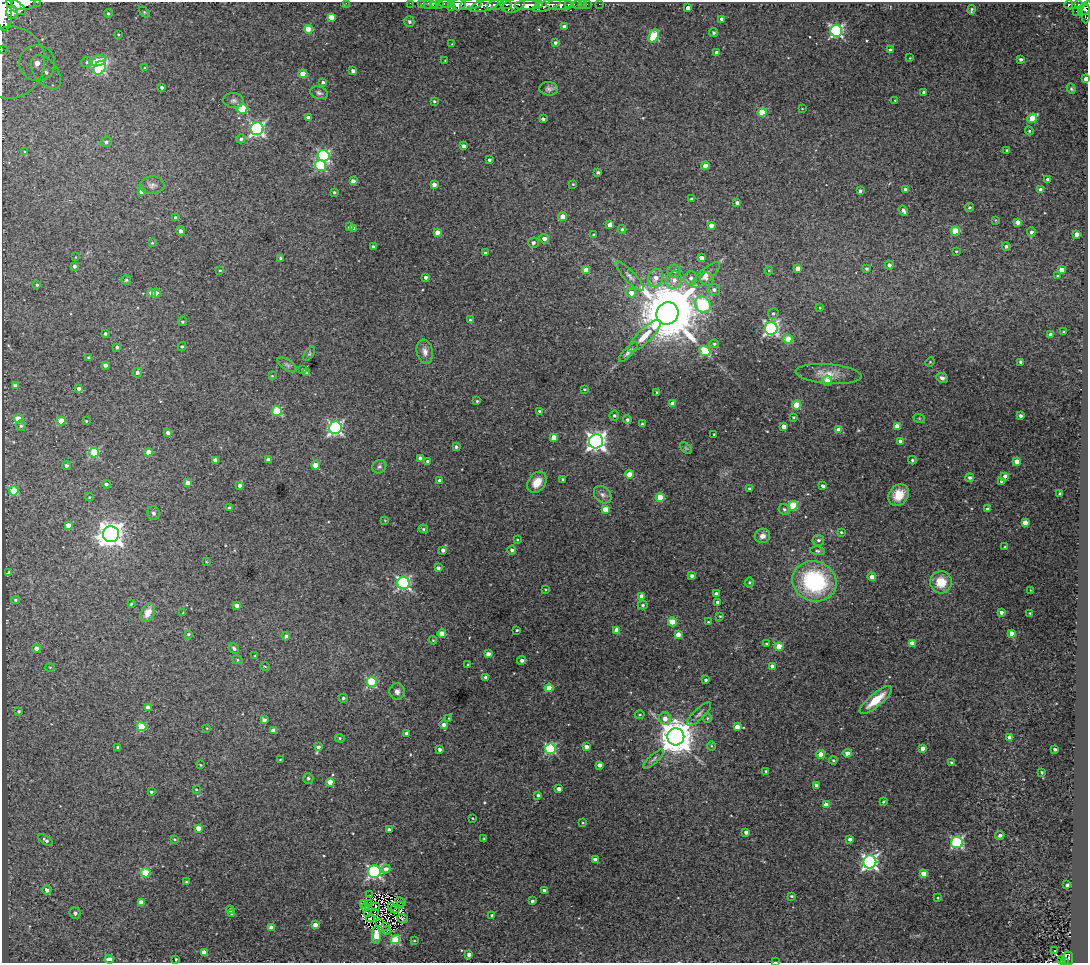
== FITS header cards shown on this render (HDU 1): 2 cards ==
NAXIS1  =                 1086
NAXIS2  =                  961

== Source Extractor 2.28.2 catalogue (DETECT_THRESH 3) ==
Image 1086 x 961 px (HDU 1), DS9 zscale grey, 1 PNG px = 1 image px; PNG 1090 x 965 px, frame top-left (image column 1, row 961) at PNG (2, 2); each listed source drawn as its Kron ellipse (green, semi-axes under 4 px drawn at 4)
Background 1.04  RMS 0.034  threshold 0.102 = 3 sigma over >= 5 px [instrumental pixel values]
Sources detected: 426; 6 with non-positive FLUX_AUTO (blend fragments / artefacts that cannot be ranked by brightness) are neither listed nor drawn; the other 420 listed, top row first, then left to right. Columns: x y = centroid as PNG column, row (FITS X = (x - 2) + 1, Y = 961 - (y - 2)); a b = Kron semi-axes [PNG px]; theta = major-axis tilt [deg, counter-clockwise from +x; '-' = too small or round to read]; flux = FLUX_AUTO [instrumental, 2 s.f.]
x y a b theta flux
37 2 2 2 - 30
346 3 2 2 - 34
410 3 2 2 - 6.7
422 3 3 2 - 9.7
428 3 2 2 - 13
435 3 3 3 - 14
439 3 3 2 - 25
445 3 6 3 0 54
23 4 12 6 3 2300
451 4 3 2 - 32
459 4 7 6 - 890
471 4 11 5 10 1100
506 4 6 3 -8 250
568 4 3 3 - 76
578 4 3 3 - 54
582 4 2 2 - 8.1
587 4 2 2 - 9.4
599 4 2 2 - 8.7
495 5 9 5 15 610
514 5 11 7 20 670
527 5 12 5 3 1700
539 5 3 3 - 350
547 5 14 5 18 1100
560 5 13 5 -1 280
1069 5 4 3 - 7.5
1078 5 4 3 - 110
433 6 3 3 - 37
484 6 14 5 14 560
16 7 11 5 -37 1800
451 7 3 2 - 94
688 8 4 4 - 14
1085 8 8 5 44 180
972 10 5 2 - 3.1
4 11 20 8 -89 4000
1076 11 2 2 - 19
12 12 7 5 -78 990
144 12 6 4 -45 2.9
108 13 4 4 - 3.5
1086 14 9 3 87 130
331 17 4 4 - 31
722 19 4 3 - 12
409 22 5 5 - 4.5
564 26 3 3 - 7.1
308 29 4 4 - 52
836 31 6 6 - 460
713 32 4 4 - 4
118 34 3 2 - 1.7
654 36 7 4 69 130
555 42 3 3 - 5.6
452 44 3 3 - 1.7
2 50 3 2 - 24
890 50 3 3 - 4.9
717 53 4 4 - 13
910 58 3 2 - 1.5
1021 59 3 3 - 5.3
98 61 8 5 14 30
445 61 3 3 - 1.8
87 62 6 5 - 4.6
10 63 36 34 60 210
37 63 18 18 - 100
99 68 7 5 52 320
145 68 4 3 - 2.2
353 71 4 3 - 9.5
46 72 20 11 -53 45
303 74 4 4 - 42
1086 79 4 3 - 14
323 82 4 3 - 4.5
162 87 3 3 - 5.1
549 89 9 6 -4 7.6
1071 89 5 4 - 3.1
924 92 4 4 - 9.5
319 93 9 6 -18 6.6
233 100 10 7 -4 8.5
895 100 3 2 - 1.6
434 101 3 3 - 2.6
242 109 5 5 - 100
802 109 3 2 - 1.5
762 112 4 4 - 82
308 117 4 3 - 7.1
1032 118 5 4 - 67
543 119 4 3 - 6.2
257 129 6 6 - 550
1029 131 4 4 - 2.7
241 139 5 4 - 5.2
106 142 5 5 - 6.4
464 146 4 3 - 11
1007 150 3 3 - 2.7
25 151 3 2 - 1.9
324 156 6 5 - 300
489 160 4 3 - 5
321 166 6 5 - 180
705 166 4 4 - 23
598 172 3 3 - 4.5
1048 179 4 3 - 8.1
353 181 4 4 - 13
434 184 4 4 - 13
573 184 3 2 - 2.1
152 185 12 9 2 10
905 190 3 3 - 7.5
1041 190 4 4 - 20
860 191 3 3 - 5.3
141 192 4 4 - 10
334 192 3 3 - 3.6
692 199 3 3 - 5.2
737 203 3 3 - 6.6
969 207 5 4 - 3.6
903 211 6 3 -55 8.2
563 216 4 4 - 24
175 218 4 3 - 7.7
996 220 3 3 - 2
1018 222 4 4 - 23
610 225 4 4 - 19
711 225 4 3 - 13
349 227 3 3 - 3.5
354 228 4 4 - 11
622 229 4 4 - 3.7
181 231 4 4 - 8.6
955 231 5 4 - 86
437 232 4 4 - 15
1031 232 4 4 - 5.9
594 234 3 2 - 2
1076 234 4 4 - 14
544 239 5 4 - 11
152 243 3 3 - 1.8
533 243 5 5 - 7
1006 246 4 4 - 5.8
373 247 3 3 - 5.4
956 251 4 3 - 2.1
486 253 3 3 - 5.3
76 257 3 2 - 1.3
281 258 3 3 - 4.9
701 258 4 4 - 17
889 265 4 4 - 9.1
74 266 4 3 - 6.2
798 268 4 4 - 15
867 269 4 4 - 4.2
220 270 3 3 - 2.4
586 270 4 4 - 31
769 270 4 3 - 1.8
1062 270 4 4 - 30
674 271 6 6 - 5.5
706 275 18 6 42 15
630 276 19 5 -47 13
1058 276 4 3 - 2.6
426 277 3 3 - 7.3
656 278 9 7 66 21
691 278 7 6 - 8.1
707 279 7 6 - 6.7
126 280 5 4 - 3.5
674 280 9 8 - 16
37 285 4 4 - 2.8
714 290 6 5 - 8
151 293 4 4 - 20
156 293 4 4 - 20
631 293 5 5 - 21
703 305 9 7 -53 290
820 308 2 2 - 1.8
667 313 11 10 - 25000
773 313 5 5 - 4.5
470 320 4 4 - 3.2
182 322 4 4 - 3.5
771 328 6 6 - 520
1064 332 3 3 - 3.4
105 333 3 3 - 4.1
1050 334 3 3 - 7.3
644 336 22 7 45 33
788 339 4 4 - 65
714 344 5 4 - 3.5
117 347 4 3 - 5.5
182 347 4 3 - 3.2
705 351 6 5 - 91
425 352 12 8 -78 15
628 352 13 4 47 7.7
309 354 8 4 54 3.7
89 358 3 3 - 5.7
930 362 5 4 - 2.2
1021 362 4 3 - 7.7
105 365 4 4 - 8.7
287 365 11 5 -33 5.7
303 370 3 3 - 4
137 372 5 4 - 7
307 373 4 4 - 2.7
829 374 33 9 -4 34
272 376 3 3 - 1.8
942 378 6 4 -26 7.9
827 381 5 5 - 26
15 385 4 4 - 13
79 388 4 3 - 8.9
584 389 3 3 - 2.8
657 392 3 2 - 2.5
477 401 3 3 - 2.3
672 404 4 4 - 21
796 405 4 4 - 71
277 411 5 4 - 110
539 411 3 3 - 2.7
614 416 5 5 - 5.2
1021 416 3 3 - 6.9
793 417 3 3 - 2.4
919 418 6 4 -18 2.4
18 419 4 4 - 40
627 420 4 4 - 5
61 421 4 4 - 42
86 421 3 2 - 2.1
642 424 3 3 - 2.7
21 426 5 4 - 4.5
784 426 4 4 - 19
897 426 4 4 - 26
335 428 6 6 - 510
838 430 4 4 - 21
168 433 4 4 - 9.9
714 434 3 2 - 2
554 437 4 4 - 31
596 441 7 7 - 1200
901 441 4 4 - 18
456 447 3 3 - 5.2
686 448 7 4 -45 3.1
94 452 5 5 - 150
149 452 4 4 - 35
421 458 4 4 - 15
215 460 4 4 - 17
269 460 4 4 - 16
912 460 4 4 - 3.2
427 461 4 3 - 3.8
1017 461 4 4 - 22
66 465 4 4 - 6.1
315 465 4 4 - 37
379 467 7 6 - 6.2
629 474 4 4 - 38
1005 476 4 4 - 9.4
970 478 4 4 - 6.3
563 479 3 3 - 3.3
440 480 4 3 - 8.2
1002 481 4 4 - 13
537 482 11 8 54 30
187 483 4 4 - 22
106 484 4 4 - 5.1
240 485 3 3 - 7.7
823 486 4 3 - 8.8
750 489 4 3 - 5.1
14 491 5 4 - 78
1060 493 3 3 - 4.1
603 495 10 7 -44 11
899 495 11 9 53 43
89 497 4 4 - 2.3
660 497 4 4 - 57
793 506 5 4 - 120
229 508 3 3 - 4.4
605 509 4 4 - 38
784 509 6 5 - 5.2
987 509 3 3 - 6.7
153 513 7 6 - 6.1
385 520 3 3 - 1.7
1025 523 4 4 - 27
68 525 4 4 - 19
423 529 5 4 - 3.4
841 532 3 3 - 2.5
111 534 8 8 - 2300
762 536 8 7 - 15
517 540 4 4 - 2.3
818 540 6 5 - 5.9
1005 547 3 2 - 2.1
443 550 4 4 - 9.2
512 550 4 4 - 5.7
818 551 7 4 -6 4.4
206 562 3 3 - 1.7
438 568 4 3 - 8.3
8 572 3 3 - 2.2
692 576 4 3 - 11
872 577 4 4 - 14
814 581 22 20 -21 270
749 582 5 4 - 3.8
941 582 11 11 - 51
403 583 6 6 - 440
545 590 3 2 - 2.1
1030 590 3 2 - 1.3
716 594 4 3 - 9.2
641 596 4 4 - 16
15 600 4 3 - 3.3
718 602 4 4 - 9.8
131 604 3 3 - 2.5
237 605 4 4 - 12
643 605 5 4 - 4.2
1001 612 4 3 - 8.1
148 613 10 6 62 25
183 613 3 2 - 1.8
1030 613 3 3 - 2.4
720 616 3 2 - 1.8
672 622 4 4 - 60
708 622 3 3 - 2.1
517 630 3 3 - 2.9
617 630 4 4 - 32
442 633 4 4 - 42
1011 633 4 4 - 18
188 634 4 3 - 3.5
678 635 4 4 - 24
286 636 4 4 - 7.2
433 640 4 3 - 2.1
912 643 4 4 - 18
766 644 3 3 - 3.1
779 646 4 4 - 64
36 648 4 4 - 13
234 648 6 4 -51 5.3
488 654 4 4 - 15
255 656 4 4 - 2
237 660 5 4 - 3.1
522 660 4 4 - 7.3
468 665 4 3 - 2.8
265 666 4 3 - 2.1
772 666 4 4 - 14
50 667 4 4 - 2.5
486 677 3 3 - 6.9
706 680 3 3 - 4.5
371 682 5 5 - 160
549 688 4 4 - 65
397 692 8 7 - 11
343 698 4 4 - 3.5
876 700 20 6 40 56
148 707 4 4 - 23
19 711 3 3 - 3.8
699 714 15 5 44 9.3
640 715 5 4 - 2.6
449 718 4 3 - 1.6
707 718 5 4 - 3.1
665 719 6 6 - 16
264 720 4 3 - 9.1
444 725 4 4 - 9.9
141 727 5 4 - 80
737 727 4 4 - 27
207 728 3 3 - 1.7
273 731 4 4 - 26
407 733 4 3 - 10
676 737 8 8 - 5700
1010 737 4 4 - 17
340 738 5 4 - 3.4
711 746 5 3 - 2.3
118 747 4 3 - 3.2
318 747 4 3 - 8.8
586 747 4 3 - 14
922 748 4 4 - 13
440 749 3 3 - 6.6
550 749 5 5 - 230
1055 749 3 3 - 6.3
847 753 4 4 - 15
821 755 4 4 - 49
654 759 13 4 42 7.3
280 760 3 2 - 1.8
833 760 4 3 - 3.2
951 762 4 4 - 3
200 765 3 2 - 2.4
599 765 4 4 - 12
766 771 3 3 - 3
1042 772 3 3 - 2.6
308 778 5 5 - 4.9
330 782 4 4 - 36
816 785 4 3 - 5.6
196 789 3 3 - 1.9
559 789 4 3 - 12
151 792 3 3 - 3.7
538 795 3 3 - 4.4
883 802 4 3 - 3.3
826 805 4 4 - 29
472 818 4 2 - 2
583 823 3 3 - 2.2
198 828 4 4 - 20
389 830 4 3 - 14
746 832 4 3 - 8.7
1000 835 5 4 - 7.8
484 838 3 2 - 1.8
174 839 4 3 - 2.4
850 839 4 3 - 7.8
46 840 8 4 -34 6.3
957 843 6 5 - 290
595 859 4 3 - 9.6
870 862 6 6 - 640
386 869 5 4 - 14
374 872 6 6 - 430
145 873 5 4 - 110
924 874 4 4 - 44
186 881 3 2 - 2.2
1067 885 4 3 - 6.9
47 890 4 4 - 11
544 890 3 3 - 7.5
370 895 2 2 - 0.92
791 896 4 3 - 3.1
938 898 4 4 - 2.6
532 901 3 3 - 5
141 902 4 4 - 27
400 902 5 2 - 0.88
364 903 3 2 - 4.1
369 903 3 2 - 0.84
401 905 3 2 - 3.1
391 906 3 2 - 2.3
366 907 4 2 - 0.86
375 907 3 2 - 2.7
395 909 5 2 - 3.8
230 910 4 3 - 8.5
374 912 3 2 - 1.4
75 913 6 5 - 6.5
368 913 3 2 - 2.6
232 914 4 3 - 4.8
492 915 3 3 - 5.5
370 918 4 2 - 0.3
402 919 5 3 - 2.4
380 923 2 2 - 1.7
315 925 4 4 - 18
386 926 3 2 - 1.4
271 928 4 4 - 27
387 930 4 2 - 2.8
376 935 9 4 -90 71
395 940 5 4 - 120
414 941 3 3 - 2.1
1054 951 3 2 - 3.2
204 952 4 4 - 24
469 954 4 3 - 9.7
1068 958 7 5 -81 72
109 959 4 3 - 36
176 959 3 2 - 2.4
1061 960 3 2 - 9.3
1065 961 3 2 - 15
775 962 3 2 - 1.6
At the frame edge (FLAGS 8, measured only in part): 19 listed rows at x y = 37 2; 346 3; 410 3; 422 3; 428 3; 435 3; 439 3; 445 3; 23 4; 459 4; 471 4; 1085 8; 4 11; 1086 14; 2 50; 10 63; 1086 79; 1065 961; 775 962
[6 non-positive-flux detections neither listed nor drawn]